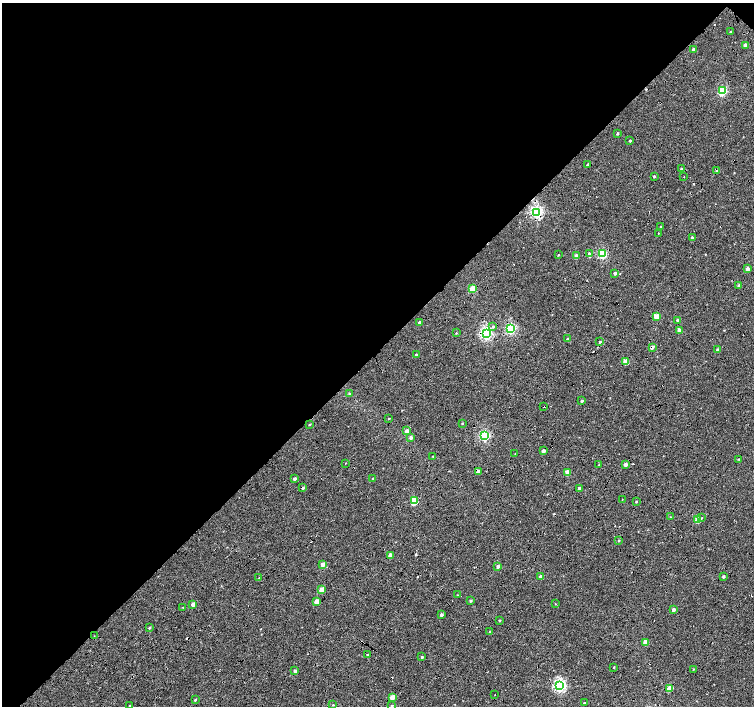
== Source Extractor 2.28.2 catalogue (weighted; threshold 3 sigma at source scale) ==
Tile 2 of 4 x 4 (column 2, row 1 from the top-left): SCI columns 1512-3015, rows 4453-5860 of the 6025 x 6022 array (HDU 1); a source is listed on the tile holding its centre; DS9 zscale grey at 2 x 2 block average (1 PNG px = mean of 2 x 2 image px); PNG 756 x 708 px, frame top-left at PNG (2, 3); each listed source drawn as its Kron ellipse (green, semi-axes under 4 px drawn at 4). Shown black and unused: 52% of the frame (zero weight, under 4 of 8 exposures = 5% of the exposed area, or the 3 px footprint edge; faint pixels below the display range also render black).
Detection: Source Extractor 2.28.2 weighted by HDU 2 'WHT'; one run over the whole footprint, this tile lists its part. Background 8.86e-04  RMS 0.0025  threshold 0.0102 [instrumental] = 3 sigma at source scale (4.09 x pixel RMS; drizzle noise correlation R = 1.36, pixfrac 0.8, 0.0396/0.0396 arcsec/px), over >= 5 px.
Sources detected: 110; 10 cosmic-ray / hot-pixel residue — neither listed nor drawn; the other 100 listed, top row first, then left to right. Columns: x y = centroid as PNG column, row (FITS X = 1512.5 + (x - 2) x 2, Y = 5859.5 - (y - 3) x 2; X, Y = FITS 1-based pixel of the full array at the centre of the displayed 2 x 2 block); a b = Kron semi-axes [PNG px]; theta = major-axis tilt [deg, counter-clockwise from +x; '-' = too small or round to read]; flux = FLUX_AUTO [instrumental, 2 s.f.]
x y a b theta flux
730 32 2 2 - 0.63
745 45 3 2 - 3.6
693 49 2 2 - 1.8
722 91 4 3 - 43
617 133 3 2 - 0.79
630 141 2 2 - 0.57
587 165 2 2 - 0.6
681 168 2 2 - 0.46
716 171 3 3 - 1.8
654 176 2 2 - 0.66
684 177 2 2 - 0.18
537 212 4 3 - 110
660 227 2 2 - 0.45
658 233 2 2 - 0.42
692 238 2 2 - 1.9
589 254 3 3 - 1.5
602 254 3 3 - 41
558 255 2 2 - 0.34
576 256 3 2 - 3.8
748 269 3 2 - 3.3
615 273 3 2 - 1.3
739 286 2 2 - 1.9
473 289 3 3 - 13
657 316 3 3 - 12
677 320 3 2 - 0.97
419 322 3 2 - 1.4
493 326 4 3 - 0.61
511 328 4 3 - 62
679 330 3 2 - 3.6
456 333 3 2 - 0.36
486 334 4 3 - 100
567 339 2 2 - 0.44
600 342 3 2 - 0.74
652 347 3 2 - 2.6
717 350 3 2 - 1.3
416 355 2 2 - 1.2
626 361 3 3 - 7.3
349 393 3 3 - 0.61
582 401 2 2 - 0.86
543 407 2 2 - 1
389 418 3 2 - 0.28
462 423 3 2 - 0.38
309 425 3 2 - 0.45
407 431 3 2 - 4.4
485 436 3 3 - 71
411 438 3 2 - 1.8
543 451 2 2 - 2.3
515 453 2 2 - 0.19
433 456 3 2 - 0.33
738 459 2 2 - 0.33
346 463 2 2 - 0.2
625 464 2 2 - 2.8
599 465 3 2 - 0.35
478 471 2 2 - 3
567 472 3 2 - 6.9
373 478 3 2 - 0.45
295 479 2 2 - 1.7
303 488 2 2 - 0.91
579 488 2 2 - 2.1
622 499 2 2 - 0.15
414 501 4 3 - 22
636 501 2 2 - 0.56
671 517 2 2 - 0.27
701 518 3 2 - 0.46
698 520 3 2 - 8.1
619 540 2 2 - 0.57
390 555 3 2 - 4.8
323 564 2 2 - 4.4
498 566 3 2 - 2.1
541 576 2 2 - 2.5
723 576 2 2 - 1.2
259 578 2 2 - 0.24
322 589 3 2 - 6.8
457 595 2 2 - 0.35
317 601 3 2 - 5.7
470 601 3 3 - 0.79
193 604 3 2 - 4.1
555 604 2 2 - 0.22
183 608 2 2 - 0.86
673 609 2 2 - 3.2
441 615 2 2 - 1.4
499 620 2 2 - 0.51
149 628 3 2 - 0.6
490 632 2 2 - 0.73
94 636 2 2 - 0.19
645 642 3 2 - 8.4
367 655 2 2 - 0.62
422 657 3 2 - 0.72
614 667 2 2 - 0.42
694 669 3 2 - 0.3
295 671 3 3 - 1.3
560 686 4 3 - 110
670 688 3 2 - 9.1
495 694 2 2 - 0.28
392 697 3 2 - 8.2
195 700 3 2 - 0.4
584 703 2 2 - 0.53
130 705 2 2 - 0.39
333 705 2 2 - 0.34
392 705 3 2 - 0.44
Overlapping masked pixels (flux is a lower limit): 8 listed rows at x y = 716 171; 537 212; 486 334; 652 347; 717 350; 543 407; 478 471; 303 488